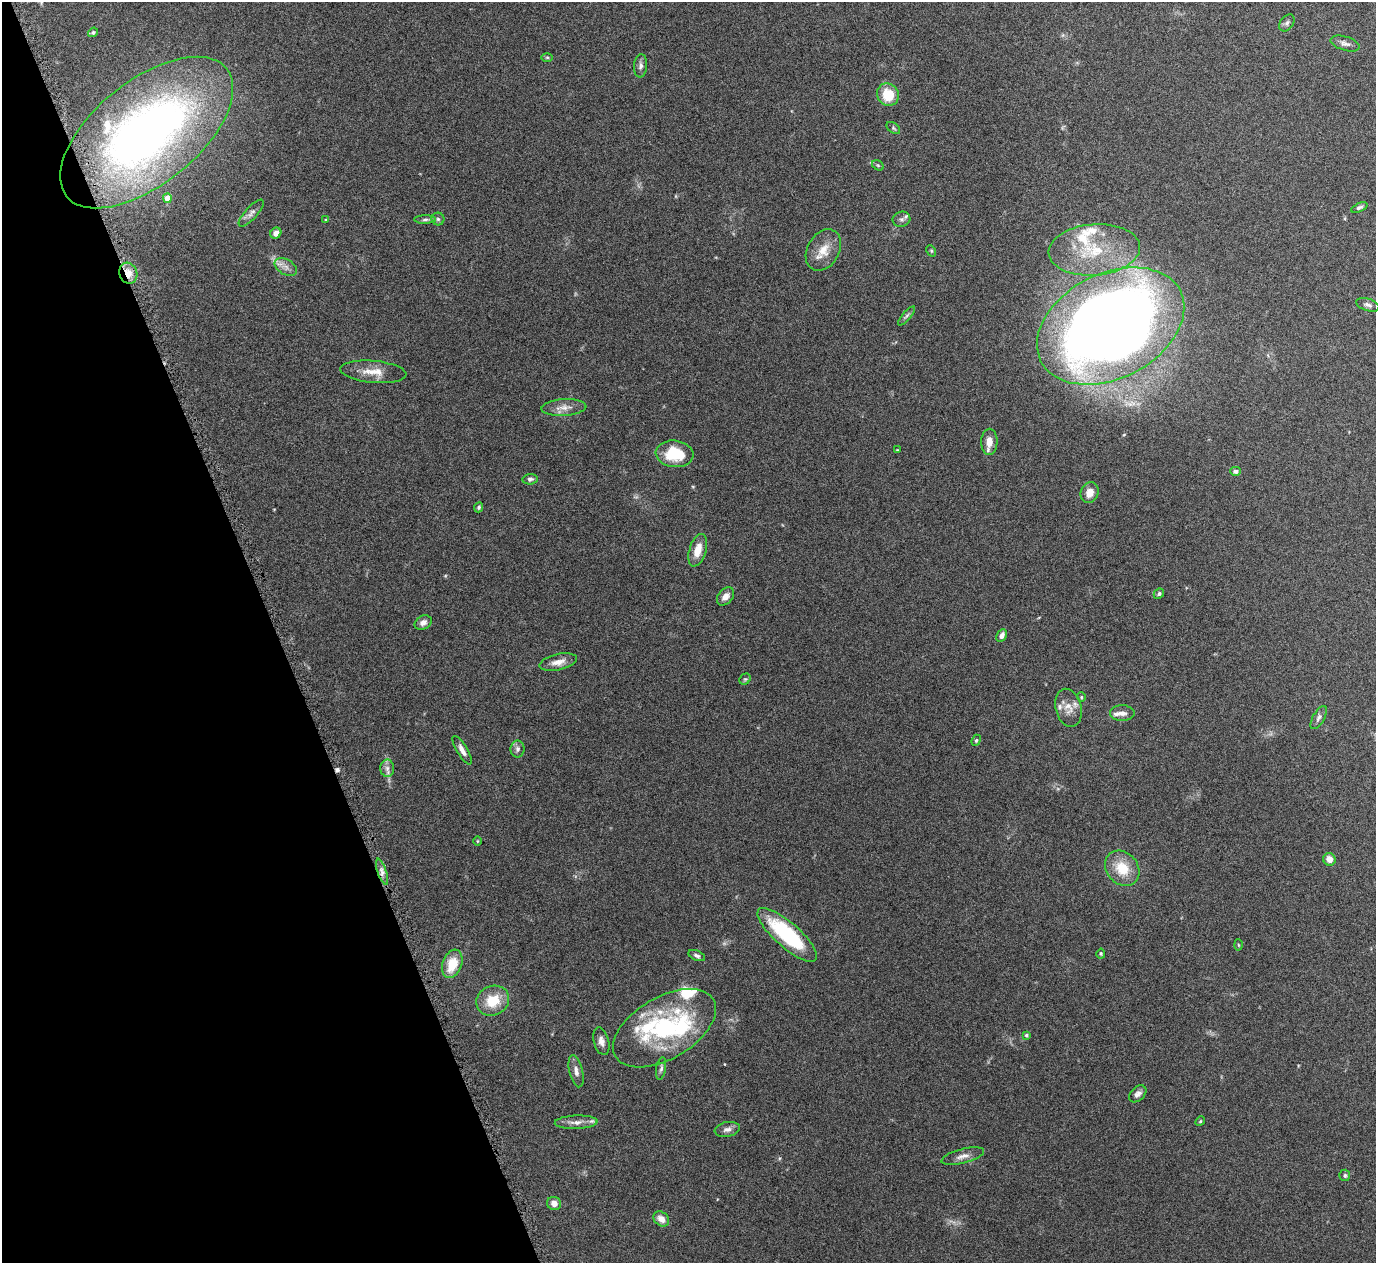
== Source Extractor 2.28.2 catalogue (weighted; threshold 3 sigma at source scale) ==
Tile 5 of 4 x 4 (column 1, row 2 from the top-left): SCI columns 5-1378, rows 2685-3945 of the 5508 x 5497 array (HDU 1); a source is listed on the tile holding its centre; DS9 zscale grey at full resolution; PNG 1378 x 1265 px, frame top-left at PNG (2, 2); each listed source drawn as its Kron ellipse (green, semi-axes under 4 px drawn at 4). Shown black and unused: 20% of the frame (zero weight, under 4 of 8 exposures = <1% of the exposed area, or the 3 px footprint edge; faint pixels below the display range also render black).
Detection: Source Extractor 2.28.2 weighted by HDU 2 'WHT'; one run over the whole footprint, this tile lists its part. Background 0.174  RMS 0.0061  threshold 0.025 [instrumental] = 3 sigma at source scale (4.09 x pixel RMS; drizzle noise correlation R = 1.36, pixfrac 0.8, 0.05/0.05 arcsec/px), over >= 5 px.
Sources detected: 88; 1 too faint to see at this stretch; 1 cosmic-ray / hot-pixel residue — neither listed nor drawn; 14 inside a brighter listed object's ellipse — not listed separately; the other 72 listed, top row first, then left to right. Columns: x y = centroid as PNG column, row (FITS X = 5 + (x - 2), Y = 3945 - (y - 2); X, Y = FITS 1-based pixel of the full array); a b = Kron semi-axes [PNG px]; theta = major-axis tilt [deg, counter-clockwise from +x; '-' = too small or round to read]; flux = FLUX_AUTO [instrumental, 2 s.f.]
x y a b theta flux
1287 23 9 6 53 1.5
93 32 5 4 - 0.87
1345 43 15 7 -17 2.5
547 57 6 4 0 0.72
641 66 12 6 84 2.2
888 95 11 10 - 16
893 128 8 5 -37 0.99
147 132 102 52 39 320
878 165 6 4 -30 0.83
167 198 5 4 - 7.3
1359 207 9 4 24 1.3
251 213 17 6 47 2.7
438 219 6 6 - 1.3
901 219 9 7 14 2
326 220 4 4 - 0.55
425 220 11 4 1 1.5
276 233 6 5 - 3.4
823 250 22 16 60 10
1094 250 46 25 5 34
931 251 6 4 -61 0.69
286 267 12 7 -32 3.4
128 273 10 9 - 5.9
1368 305 12 6 -17 2
906 316 12 4 49 1.3
1111 326 78 52 27 930
373 372 33 11 -5 9
564 408 22 8 3 5.3
989 442 13 8 88 5.6
897 450 4 2 - 0.35
674 454 19 13 -6 21
1235 471 5 4 - 1.5
530 479 7 5 7 1.6
1089 493 11 9 67 5.8
479 507 5 4 - 1
698 550 17 8 73 7.9
1159 594 6 4 43 1.2
726 596 10 7 49 3.6
423 623 9 7 26 2.8
1002 636 7 5 60 2.8
558 662 19 8 12 5.1
745 679 6 5 - 0.75
1081 697 4 4 - 0.63
1068 708 19 13 -76 6.1
1122 713 12 8 0 3.1
1319 718 13 5 60 2.1
976 740 6 4 67 0.84
518 749 8 7 - 1.9
462 750 16 5 -60 3.4
387 768 8 7 - 2.4
477 841 5 3 - 0.52
1329 859 6 6 - 4.8
1122 868 19 15 -49 14
382 872 14 4 -71 2.7
787 935 38 12 -41 51
1238 945 5 3 - 0.57
1101 954 5 4 - 0.7
697 956 9 5 -23 1.5
452 964 15 9 70 13
493 1001 17 14 25 15
664 1028 57 31 30 71
1026 1035 4 3 - 0.87
601 1041 14 7 -75 3.3
661 1068 11 5 81 1.5
576 1071 16 6 -77 3.3
1138 1094 10 7 44 2.4
1200 1121 5 4 - 0.62
576 1122 21 6 2 4.4
727 1129 12 7 11 2.8
963 1156 22 7 14 4.1
1345 1175 5 5 - 1.1
554 1203 7 6 - 3.5
661 1219 8 7 - 4.3
Overlapping masked pixels (flux is a lower limit): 2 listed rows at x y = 147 132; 128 273
Isophote crosses this tile's border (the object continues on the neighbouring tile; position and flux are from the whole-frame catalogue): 1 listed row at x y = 147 132